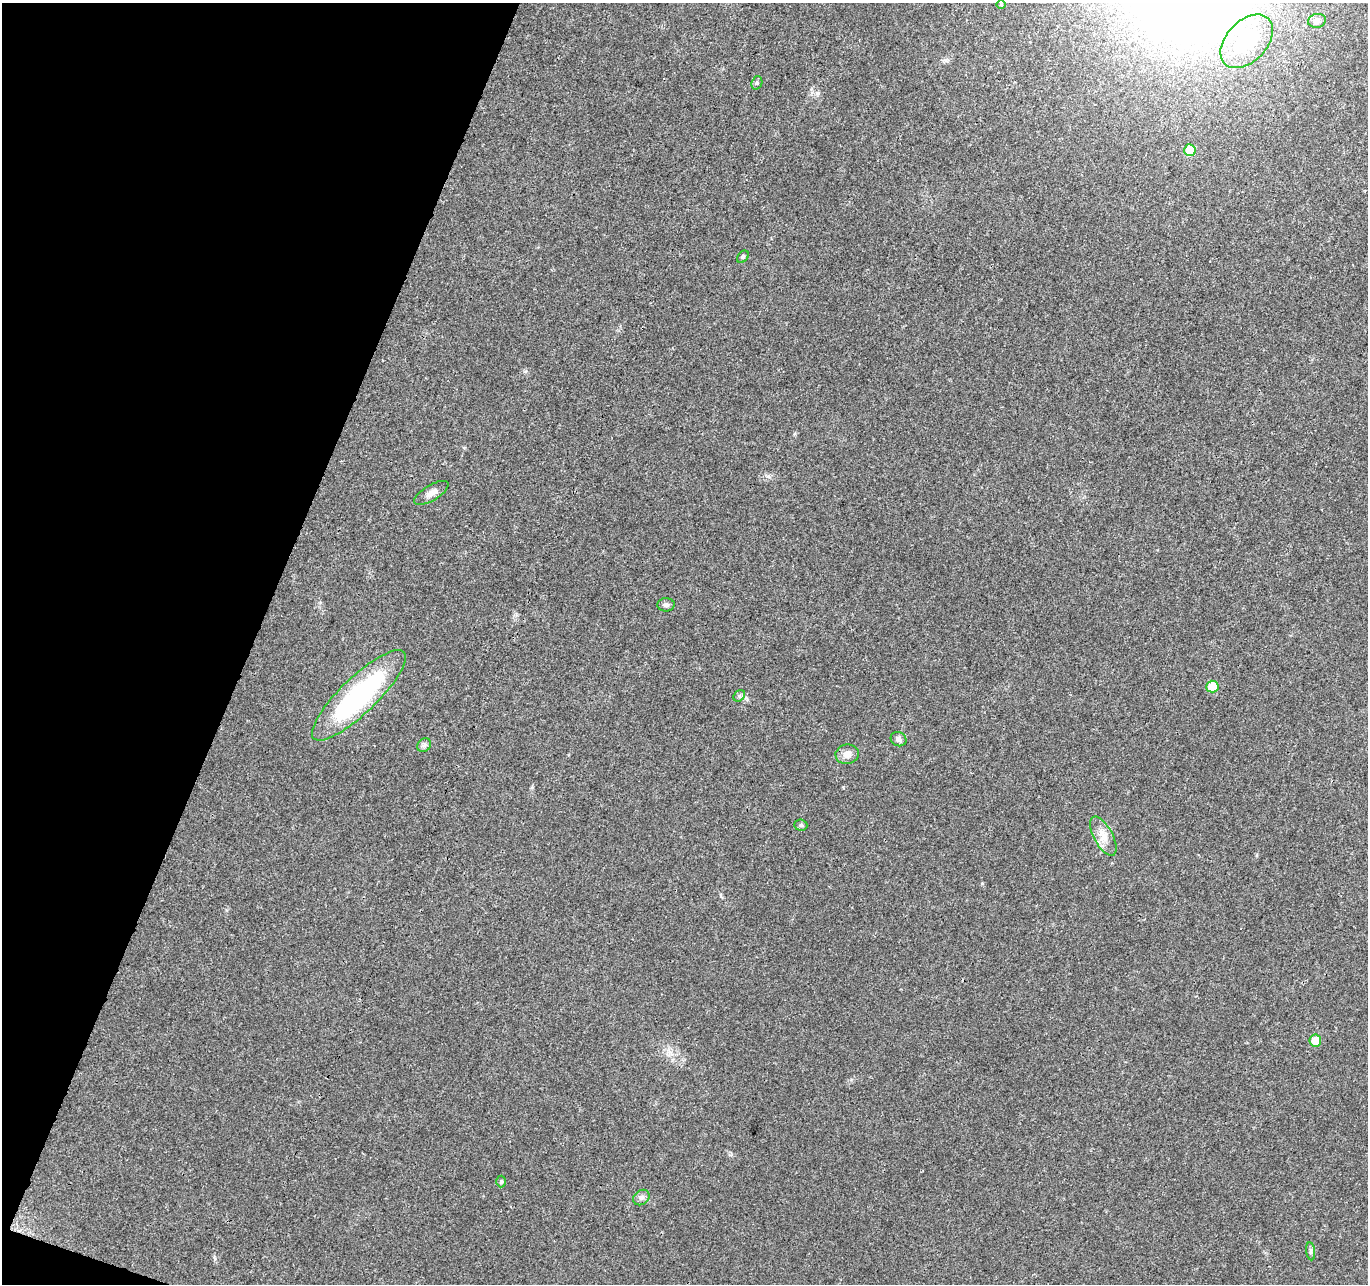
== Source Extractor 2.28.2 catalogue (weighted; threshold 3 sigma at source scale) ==
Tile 9 of 4 x 4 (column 1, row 3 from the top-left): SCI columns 1-1366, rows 1496-2777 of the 5476 x 5619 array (HDU 1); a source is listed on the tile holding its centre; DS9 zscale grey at full resolution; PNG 1370 x 1286 px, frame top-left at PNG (2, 3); each listed source drawn as its Kron ellipse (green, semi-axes under 4 px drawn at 4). Shown black and unused: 19% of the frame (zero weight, under 3 of 4 exposures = <1% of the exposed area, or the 3 px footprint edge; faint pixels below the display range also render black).
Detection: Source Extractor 2.28.2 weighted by HDU 2 'WHT'; one run over the whole footprint, this tile lists its part. Background 0.0267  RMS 0.0031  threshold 0.0138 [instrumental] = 3 sigma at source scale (4.5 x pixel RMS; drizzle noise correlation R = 1.50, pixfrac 1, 0.0396/0.0396 arcsec/px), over >= 5 px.
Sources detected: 20; all 20 listed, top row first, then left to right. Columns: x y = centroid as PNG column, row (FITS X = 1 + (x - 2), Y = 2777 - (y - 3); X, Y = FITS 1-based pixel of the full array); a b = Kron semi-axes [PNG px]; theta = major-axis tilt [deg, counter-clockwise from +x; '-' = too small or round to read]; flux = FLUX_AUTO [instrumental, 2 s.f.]
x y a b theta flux
1001 5 5 3 - 0.29
1317 21 9 7 15 1.1
1247 41 31 20 47 17
757 83 7 5 71 0.57
1190 150 6 5 - 9.5
743 257 7 5 49 0.6
431 493 19 7 31 2.3
666 605 8 6 -1 0.91
1212 686 6 6 - 6.3
359 695 62 18 44 49
739 696 6 5 - 0.6
899 739 8 7 - 1.3
424 745 7 6 - 0.77
847 754 11 10 - 2.2
801 825 6 5 - 0.63
1103 836 21 9 -62 3.6
1315 1040 6 6 - 5.2
501 1182 6 5 - 0.47
641 1197 9 7 37 1
1311 1251 9 4 -82 0.69
Unlisted compact peaks at least as high as the median listed source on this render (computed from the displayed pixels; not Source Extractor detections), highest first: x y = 768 476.